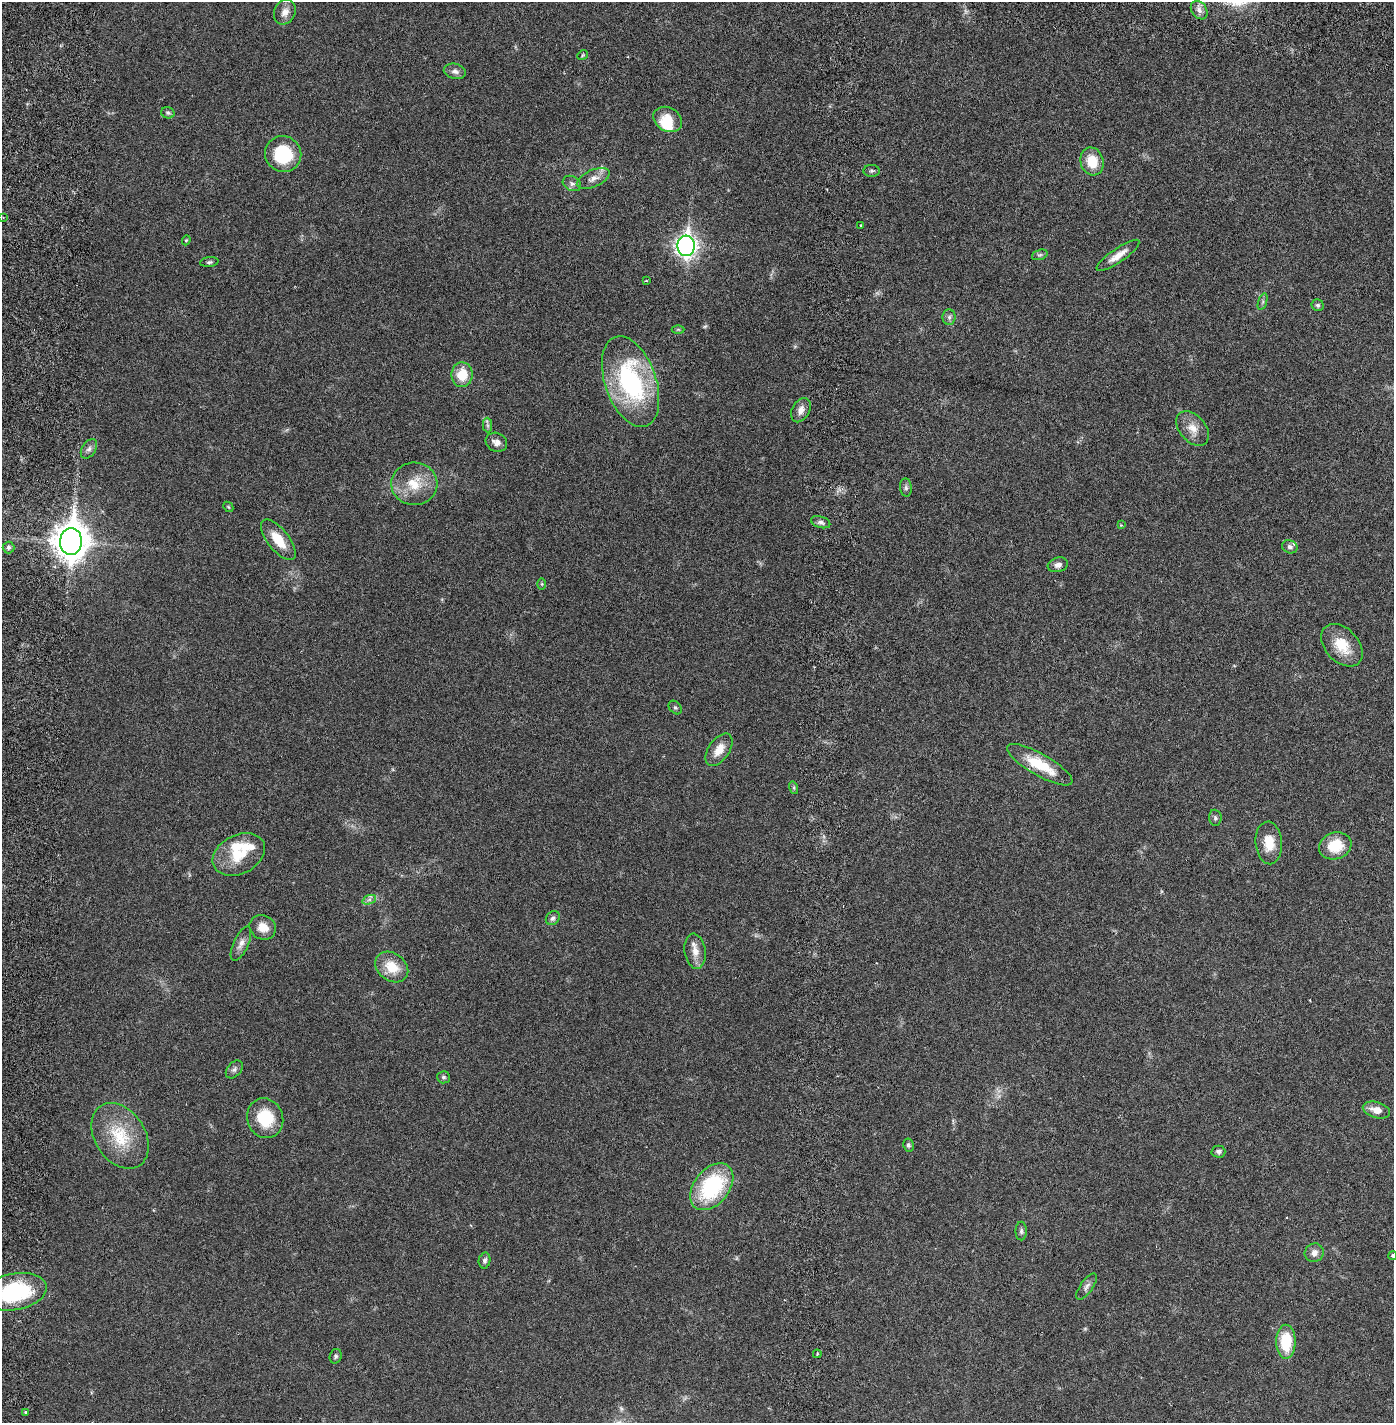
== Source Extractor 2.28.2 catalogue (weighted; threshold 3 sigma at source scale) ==
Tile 6 of 4 x 4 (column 2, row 2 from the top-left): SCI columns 1495-2886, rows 2930-4350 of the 5883 x 5855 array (HDU 1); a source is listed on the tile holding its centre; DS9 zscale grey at full resolution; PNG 1396 x 1425 px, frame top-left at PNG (2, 2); each listed source drawn as its Kron ellipse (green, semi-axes under 4 px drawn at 4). Shown black and unused: <1% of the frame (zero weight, under 2 of 6 exposures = <1% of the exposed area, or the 3 px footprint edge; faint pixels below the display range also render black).
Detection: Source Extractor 2.28.2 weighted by HDU 2 'WHT'; one run over the whole footprint, this tile lists its part. Background 0.0212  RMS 0.0033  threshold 0.0135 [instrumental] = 3 sigma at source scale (4.09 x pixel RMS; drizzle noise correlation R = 1.36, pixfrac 0.8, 0.05/0.05 arcsec/px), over >= 5 px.
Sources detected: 79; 1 too faint to see at this stretch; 1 inside a brighter object's white glare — neither listed nor drawn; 3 inside a brighter listed object's ellipse — not listed separately; the other 74 listed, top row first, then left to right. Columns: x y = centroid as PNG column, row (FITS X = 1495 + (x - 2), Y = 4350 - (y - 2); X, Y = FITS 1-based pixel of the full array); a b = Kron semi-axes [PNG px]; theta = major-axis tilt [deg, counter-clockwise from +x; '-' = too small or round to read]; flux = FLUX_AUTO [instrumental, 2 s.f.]
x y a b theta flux
1199 10 10 7 -55 1
285 12 13 10 64 1.6
583 55 6 4 38 0.23
455 71 11 7 -13 0.89
168 113 7 5 -23 0.42
668 119 15 11 -31 3.4
283 154 18 17 - 11
1092 161 14 11 -75 4.4
872 171 8 6 3 0.43
593 178 17 8 24 1.6
572 183 10 7 -27 0.73
3 218 3 2 - 0.18
861 226 3 2 - 0.32
186 240 5 4 - 0.23
686 246 10 8 87 110
1040 255 8 5 19 0.41
1118 255 25 7 35 2.2
209 262 9 5 6 0.43
646 281 3 2 - 0.16
1263 302 8 4 71 0.37
1318 305 6 6 - 0.42
949 317 8 6 88 0.61
678 329 6 4 0 0.22
462 375 12 10 88 4.2
631 382 47 25 -71 29
801 410 13 8 62 1.3
487 425 7 4 -89 0.4
1193 429 20 13 -49 2.5
496 442 11 9 -28 1.2
89 449 11 7 58 0.77
414 484 23 21 2 5.3
906 487 9 6 -84 0.52
228 507 6 4 -45 0.24
821 522 10 5 -16 0.64
1121 525 3 3 - 0.15
278 540 24 10 -52 4.3
71 541 13 11 86 390
8 547 6 6 - 0.45
1290 547 8 6 -23 0.63
1058 565 10 7 15 0.97
542 584 6 4 -89 0.28
1342 645 25 16 -47 5.2
675 708 8 5 -48 0.39
719 750 18 10 55 2.7
1040 765 37 11 -30 6.9
794 788 6 4 -72 0.3
1215 818 8 6 -85 0.52
1269 843 21 13 -85 3.7
1335 846 16 13 20 5.6
239 854 27 19 27 6.4
369 900 7 4 19 0.52
553 918 7 6 - 0.55
263 927 13 12 - 2.3
241 944 18 7 66 1.3
695 951 18 10 -82 2.1
392 967 18 13 -37 4.3
234 1069 10 7 49 0.71
443 1077 6 6 - 0.4
1376 1110 14 8 -16 1.9
265 1118 20 18 -69 7.1
120 1136 35 25 -57 9.1
908 1145 6 5 - 0.47
1218 1152 7 6 - 0.56
712 1187 27 17 51 18
1021 1231 9 5 90 0.47
1314 1253 10 9 - 1.2
1393 1255 4 4 - 0.36
485 1260 8 6 77 0.59
1087 1286 15 6 55 0.87
15 1292 32 18 11 19
1286 1342 17 10 -90 7.1
817 1354 4 3 - 0.23
336 1356 7 5 70 0.45
26 1412 3 3 - 0.49
Isophote crosses this tile's border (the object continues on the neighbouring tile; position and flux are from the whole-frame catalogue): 2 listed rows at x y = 1393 1255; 15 1292